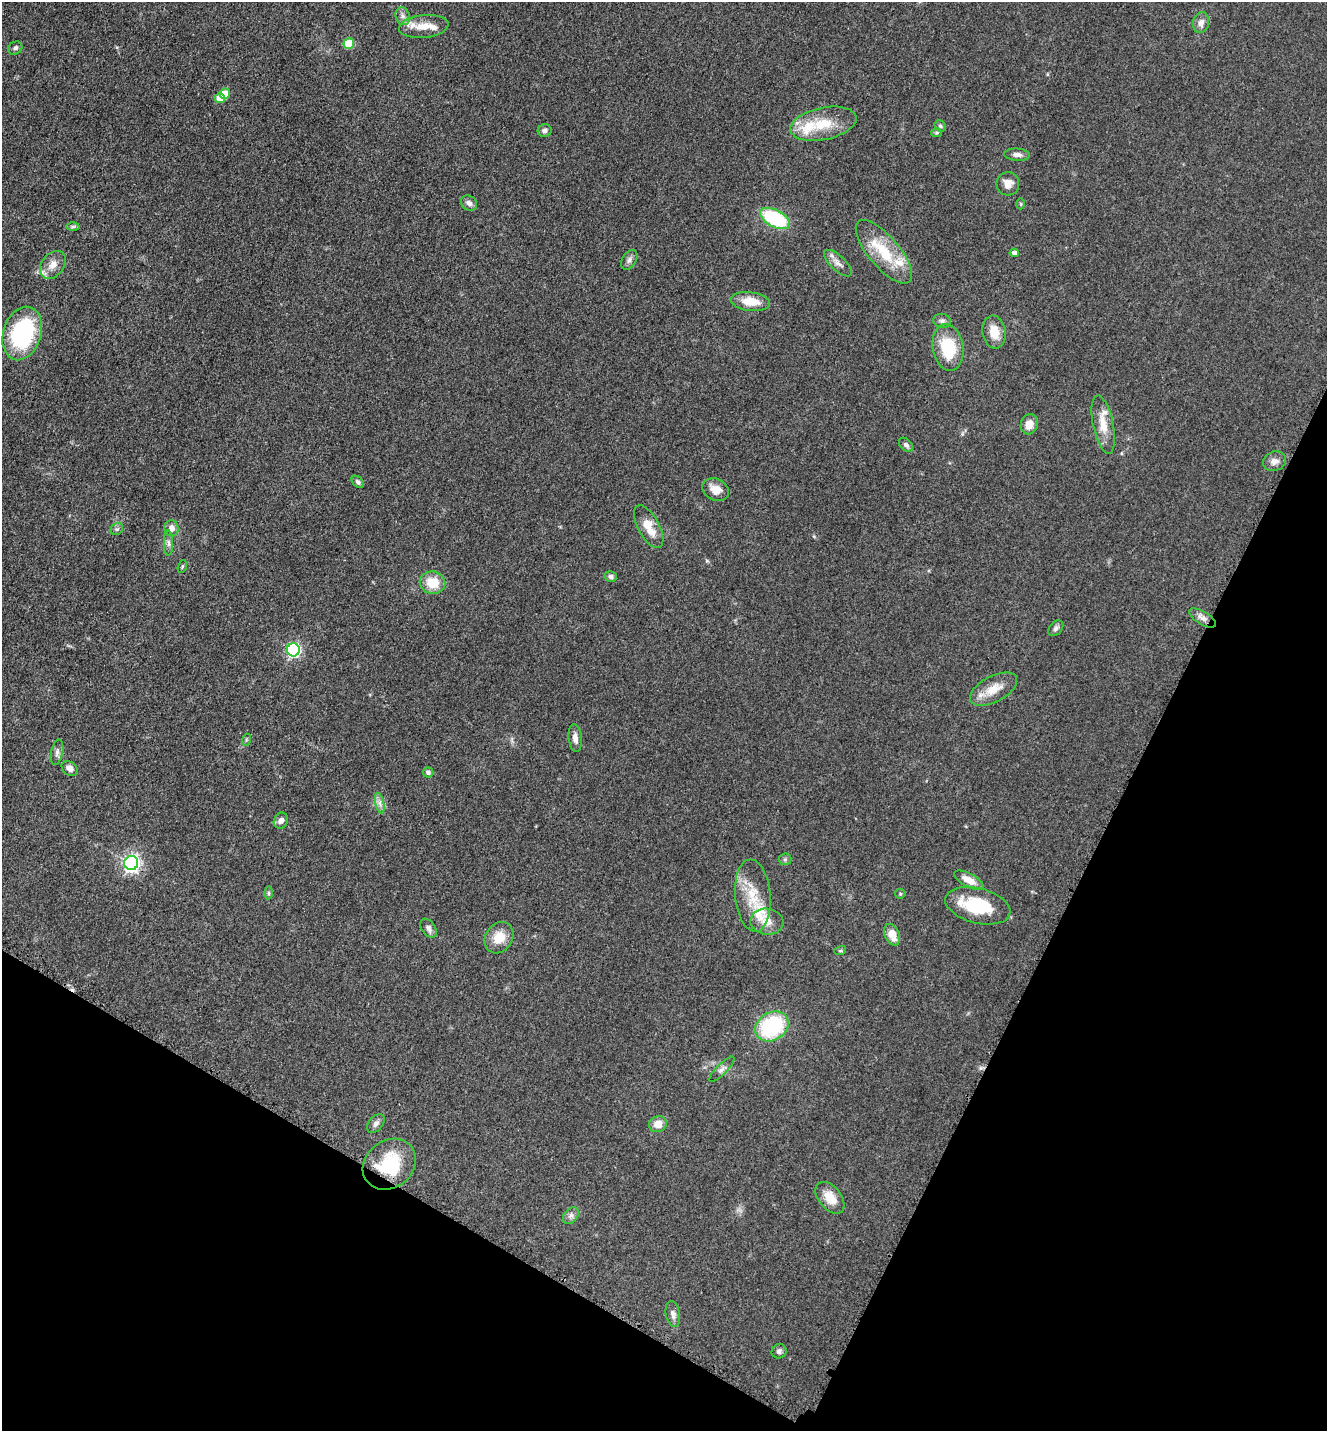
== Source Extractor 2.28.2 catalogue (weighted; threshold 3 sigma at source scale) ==
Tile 15 of 4 x 4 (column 3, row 4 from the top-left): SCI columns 2949-4273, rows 42-1470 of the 5806 x 5775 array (HDU 1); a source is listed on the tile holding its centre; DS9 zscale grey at full resolution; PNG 1329 x 1433 px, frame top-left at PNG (2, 2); each listed source drawn as its Kron ellipse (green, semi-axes under 4 px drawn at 4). Shown black and unused: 25% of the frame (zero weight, under 3 of 5 exposures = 4% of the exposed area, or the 3 px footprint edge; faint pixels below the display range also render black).
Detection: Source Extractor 2.28.2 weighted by HDU 2 'WHT'; one run over the whole footprint, this tile lists its part. Background 0.0636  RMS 0.006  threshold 0.027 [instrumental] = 3 sigma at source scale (4.5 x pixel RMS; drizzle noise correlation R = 1.50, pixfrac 1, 0.05/0.05 arcsec/px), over >= 5 px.
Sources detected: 79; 7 inside a brighter listed object's ellipse — not listed separately; the other 72 listed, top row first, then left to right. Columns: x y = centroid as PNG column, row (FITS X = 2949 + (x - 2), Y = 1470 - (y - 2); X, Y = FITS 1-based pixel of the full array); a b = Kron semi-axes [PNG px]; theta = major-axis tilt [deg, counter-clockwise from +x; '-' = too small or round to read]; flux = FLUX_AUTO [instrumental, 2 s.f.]
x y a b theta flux
403 16 9 7 -72 2.6
1201 23 10 8 79 3.7
424 26 25 11 6 10
349 44 5 5 - 27
15 48 7 6 - 1.6
225 94 5 5 - 9.6
220 98 5 5 - 8.2
823 124 34 16 12 18
940 126 6 5 - 0.96
545 131 7 6 - 2.1
936 133 5 4 - 0.82
1017 155 13 6 -4 2.7
1008 184 11 11 - 5.2
469 203 9 7 -39 2.8
1021 204 5 3 - 0.65
775 218 16 8 -28 44
73 226 6 4 1 0.94
884 252 39 15 -50 25
1014 253 4 4 - 2.5
629 260 11 7 58 2.3
838 263 18 7 -43 3.8
53 265 15 11 52 5.6
750 302 20 9 -7 11
942 321 9 7 -8 2
994 332 16 11 -82 10
22 333 27 19 72 66
948 347 23 15 -80 27
1029 424 10 8 74 6.6
1103 425 30 10 -78 10
906 445 8 5 -46 1.7
1274 461 12 9 22 3.6
358 482 7 5 -44 1.4
716 490 14 10 -29 6.6
649 527 23 10 -61 9.9
171 528 8 7 - 3.9
117 529 7 5 42 1.2
168 543 12 4 -90 2.1
182 566 7 4 70 0.78
611 577 6 5 - 1.9
433 583 13 11 -11 12
1203 618 15 6 -31 3.3
1056 628 9 6 48 1.6
293 650 6 6 - 98
994 689 26 13 28 11
575 738 14 6 -83 3.6
246 740 6 4 72 0.7
57 752 13 6 78 2.2
70 768 9 6 -39 3.8
428 772 5 5 - 1.7
380 803 10 4 -77 2.3
281 821 8 7 - 2.2
785 859 6 6 - 1.1
131 863 7 7 - 190
969 880 16 6 -28 7
268 893 6 4 -89 0.95
900 894 5 5 - 0.76
753 896 36 17 -85 18
978 906 33 17 -14 29
767 922 16 13 -8 6.5
428 928 10 6 -55 2.5
892 935 11 7 -68 7.5
499 938 16 13 56 11
840 951 6 3 18 0.67
772 1026 17 14 32 55
722 1069 17 5 45 2.6
376 1124 11 7 49 2.2
658 1124 9 8 - 6.8
389 1164 28 23 39 31
830 1198 18 11 -51 9.8
571 1216 9 6 48 2.3
673 1314 13 7 -78 2.6
779 1351 7 7 - 1.8
Overlapping masked pixels (flux is a lower limit): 1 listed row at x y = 389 1164
Isophote crosses this tile's border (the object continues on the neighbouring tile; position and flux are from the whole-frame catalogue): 1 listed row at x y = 22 333